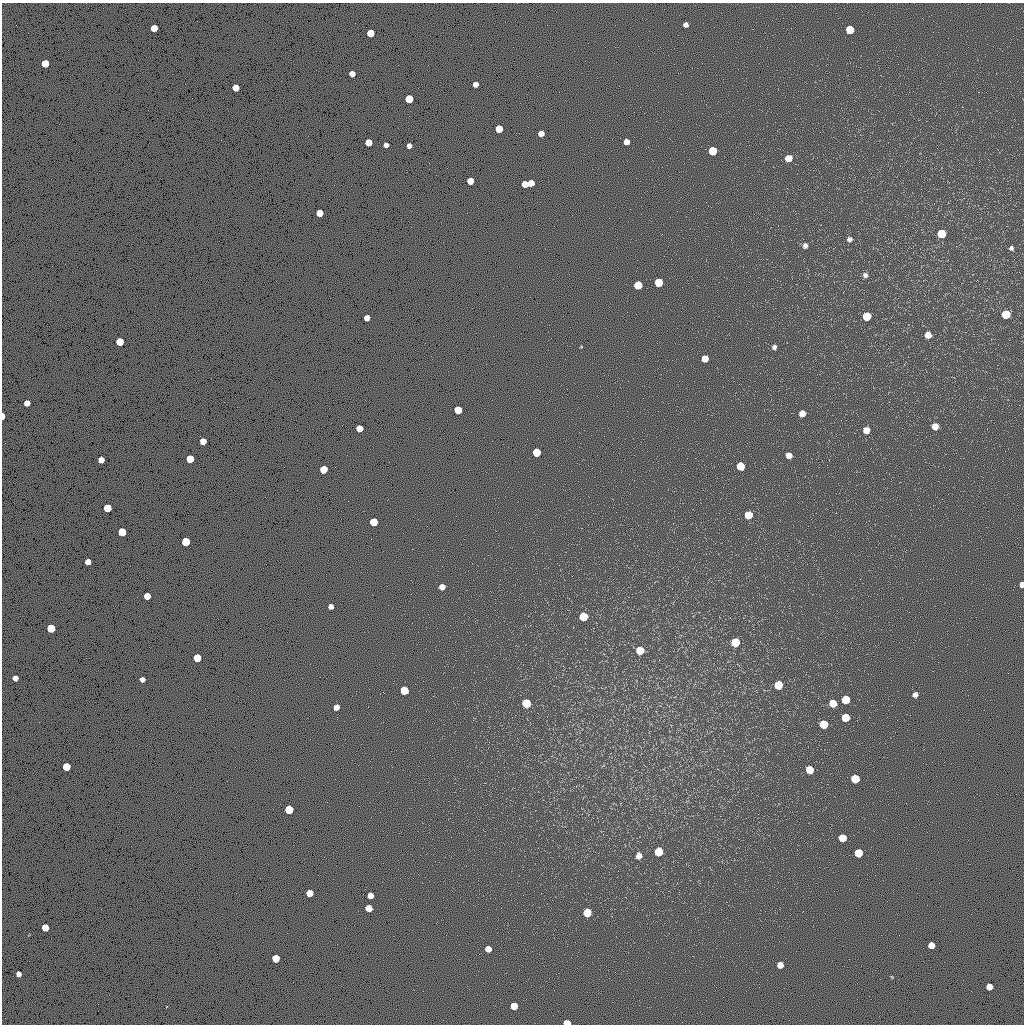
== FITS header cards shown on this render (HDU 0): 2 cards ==
NAXIS1  =                 1022 / length of data axis 1
NAXIS2  =                 1022 / length of data axis 2

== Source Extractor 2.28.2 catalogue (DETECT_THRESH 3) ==
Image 1022 x 1022 px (HDU 0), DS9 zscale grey, 1 PNG px = 1 image px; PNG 1026 x 1026 px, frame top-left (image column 1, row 1022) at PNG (2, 3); no overlay
Background 0.239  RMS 90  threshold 269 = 3 sigma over >= 5 px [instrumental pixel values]
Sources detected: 98; all 98 listed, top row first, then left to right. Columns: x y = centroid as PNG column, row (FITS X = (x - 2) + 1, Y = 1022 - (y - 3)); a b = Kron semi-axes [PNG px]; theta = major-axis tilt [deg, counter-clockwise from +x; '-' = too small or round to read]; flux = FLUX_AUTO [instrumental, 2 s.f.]
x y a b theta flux
686 25 5 4 - 25000
154 28 5 5 - 86000
850 30 6 5 - 190000
370 33 5 5 - 110000
45 63 5 5 - 110000
352 74 5 5 - 44000
475 84 5 4 - 32000
236 88 5 5 - 82000
409 99 5 5 - 150000
499 129 5 5 - 99000
541 133 5 5 - 40000
368 142 5 5 - 79000
626 142 5 5 - 40000
386 145 4 4 - 26000
409 146 5 4 - 28000
712 151 6 5 - 170000
788 158 6 5 - 72000
470 181 5 5 - 61000
531 183 5 5 - 63000
525 184 5 5 - 62000
320 213 5 5 - 77000
941 234 6 6 - 200000
849 239 5 5 - 19000
805 245 6 6 - 20000
1011 248 5 5 - 15000
865 275 6 5 - 21000
659 282 6 5 - 170000
638 285 6 5 - 160000
1006 314 6 6 - 200000
867 316 6 6 - 160000
367 318 5 5 - 44000
928 335 5 5 - 55000
120 342 5 5 - 140000
581 347 5 3 - 4500
774 347 4 4 - 18000
705 358 5 5 - 66000
27 403 5 5 - 42000
458 410 5 5 - 140000
802 413 5 5 - 55000
3 416 5 3 - 46000
935 426 5 5 - 62000
359 428 5 5 - 79000
866 430 6 6 - 59000
203 441 5 5 - 60000
536 452 5 5 - 170000
789 455 5 5 - 42000
190 459 5 5 - 120000
101 460 5 5 - 50000
740 466 6 5 - 160000
323 469 5 5 - 130000
107 508 5 5 - 150000
748 515 6 6 - 150000
374 522 5 5 - 180000
122 532 5 5 - 170000
186 542 5 5 - 180000
88 562 5 5 - 42000
1022 584 5 4 - 33000
442 587 5 5 - 38000
147 596 5 5 - 73000
331 606 5 5 - 29000
583 617 6 6 - 160000
51 628 5 5 - 190000
735 642 6 6 - 200000
640 650 6 6 - 150000
197 658 5 5 - 150000
15 678 5 5 - 39000
142 679 5 4 - 30000
778 685 6 6 - 170000
404 690 6 5 - 160000
915 695 5 5 - 26000
846 700 6 5 - 200000
526 703 6 6 - 200000
833 703 6 5 - 140000
336 707 5 5 - 41000
845 718 6 5 - 140000
824 724 6 6 - 180000
66 767 5 5 - 150000
810 770 6 5 - 130000
855 779 6 6 - 200000
289 809 5 5 - 180000
842 838 6 5 - 120000
659 852 6 6 - 200000
858 853 6 5 - 190000
639 856 6 5 - 39000
309 893 5 5 - 79000
370 896 5 5 - 52000
369 908 5 5 - 79000
587 913 6 6 - 150000
45 927 5 5 - 94000
931 945 5 5 - 69000
488 949 5 5 - 57000
276 958 5 5 - 120000
780 965 5 5 - 54000
19 974 4 4 - 28000
892 977 4 3 - 5200
989 987 5 5 - 69000
514 1006 5 5 - 100000
567 1023 5 4 - 90000
At the frame edge (FLAGS 8, measured only in part): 3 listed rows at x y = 3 416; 1022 584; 567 1023